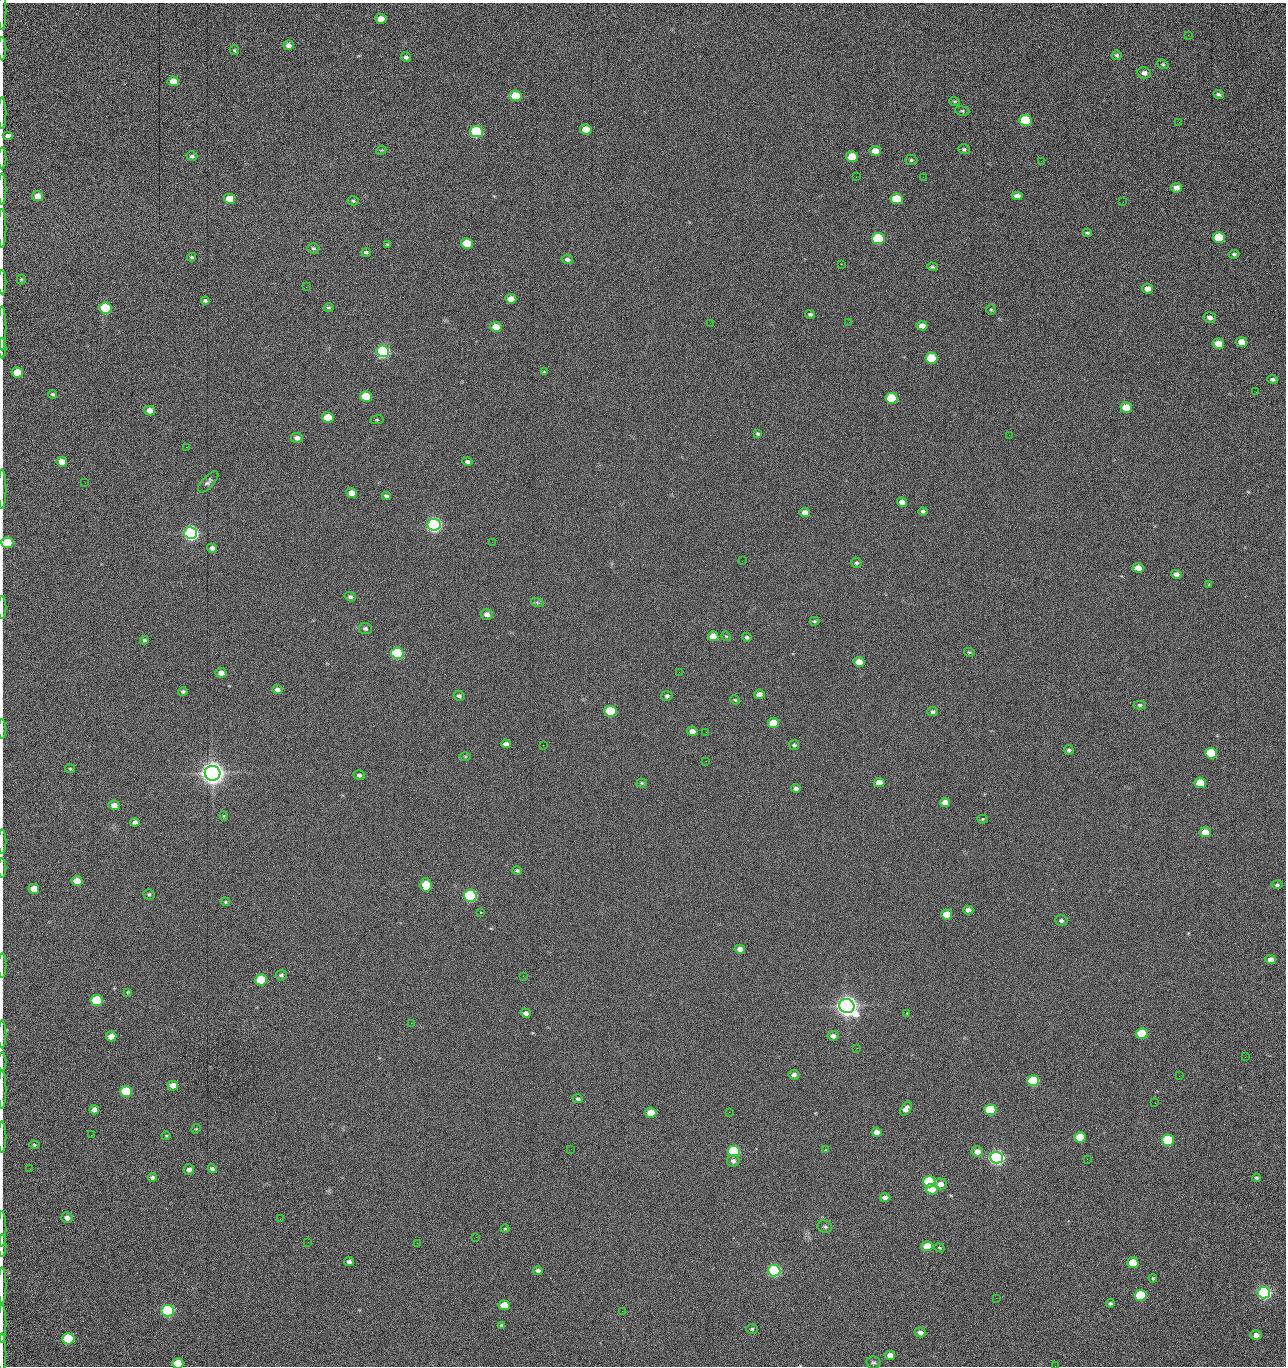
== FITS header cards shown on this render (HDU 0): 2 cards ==
NAXIS1  =                 1284 /fastest changing axis
NAXIS2  =                 1364 /next to fastest changing axis

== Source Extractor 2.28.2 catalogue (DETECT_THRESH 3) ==
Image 1284 x 1364 px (HDU 0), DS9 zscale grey, 1 PNG px = 1 image px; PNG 1288 x 1368 px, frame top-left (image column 1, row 1364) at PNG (2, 3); each listed source drawn as its Kron ellipse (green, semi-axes under 4 px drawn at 4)
Background 145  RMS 15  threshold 44.6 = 3 sigma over >= 5 px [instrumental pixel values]
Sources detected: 261; all 261 listed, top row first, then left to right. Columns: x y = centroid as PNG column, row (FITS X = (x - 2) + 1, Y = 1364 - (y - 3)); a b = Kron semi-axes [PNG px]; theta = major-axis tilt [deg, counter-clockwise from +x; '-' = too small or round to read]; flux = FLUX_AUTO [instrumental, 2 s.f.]
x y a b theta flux
2 12 18 2 90 2.7e+03
381 19 6 5 - 1.3e+04
1188 35 3 2 - 8.6e+02
288 45 5 5 - 5.0e+03
2 49 12 2 90 2.4e+03
234 50 5 4 - 1.3e+03
1116 55 5 4 - 1.7e+03
406 57 5 4 - 2.5e+03
1163 64 6 4 -22 1.3e+03
1144 73 7 5 -10 4.2e+03
173 81 5 5 - 1.4e+04
1218 94 5 4 - 2.0e+03
516 96 6 5 - 4.2e+04
955 101 5 3 - 1.3e+03
962 111 7 4 -8 1.5e+03
2 113 16 2 90 2.7e+03
1025 120 6 5 - 6.0e+04
1179 122 3 2 - 8.6e+02
586 129 6 5 - 1.4e+04
477 132 6 5 - 1.6e+05
8 136 5 4 - 4.6e+03
964 149 6 5 - 1.8e+03
381 150 5 4 - 1.1e+03
875 151 6 5 - 1.2e+04
192 156 5 5 - 2.4e+03
852 157 6 5 - 2.8e+04
2 158 11 2 90 1.9e+03
911 160 6 5 - 1.7e+03
1041 161 2 2 - 1.3e+03
856 177 2 2 - 1.6e+03
923 177 2 2 - 1.2e+04
1176 188 5 5 - 6.4e+03
2 189 15 2 90 2.5e+03
37 196 5 5 - 1.0e+04
1017 196 5 4 - 5.3e+03
230 199 5 5 - 1.9e+04
897 199 6 5 - 5.1e+04
353 201 6 4 -16 1.5e+03
1123 202 2 2 - 4.8e+02
2 228 19 2 90 3.7e+03
1087 233 4 3 - 1.4e+03
1219 237 6 5 - 4.2e+04
878 239 6 5 - 1.0e+05
467 243 6 5 - 4.0e+04
388 244 4 3 - 1.5e+03
313 248 6 5 - 1.8e+03
366 252 5 3 - 1.7e+03
1234 254 5 4 - 1.8e+03
192 257 4 3 - 1.3e+03
567 259 6 4 -11 2.9e+03
841 264 2 2 - 1.8e+04
932 267 5 4 - 1.6e+03
21 279 5 4 - 1.1e+03
2 282 12 2 90 2.1e+03
306 287 2 2 - 4.6e+02
1148 289 5 5 - 7.3e+03
511 299 5 4 - 9.1e+03
205 301 4 3 - 1.9e+03
105 308 6 5 - 9.9e+04
329 308 5 4 - 1.4e+03
991 310 5 5 - 1.3e+03
810 314 5 4 - 2.0e+03
1210 318 6 5 - 3.8e+03
849 322 2 2 - 5.5e+02
710 323 2 2 - 2.4e+03
922 326 5 4 - 7.5e+03
496 327 5 5 - 1.5e+04
2 328 22 2 90 3.9e+03
1241 342 5 5 - 1.1e+04
1218 344 6 5 - 1.6e+04
2 348 10 2 90 1.8e+03
383 351 6 6 - 3.0e+05
931 358 6 5 - 5.7e+04
17 372 5 5 - 2.5e+04
544 372 4 3 - 1.3e+03
1273 379 5 4 - 2.3e+03
1256 392 3 2 - 9.3e+02
53 394 4 4 - 1.5e+03
366 396 6 5 - 3.7e+04
892 398 6 5 - 6.0e+04
1126 407 6 5 - 1.9e+04
149 410 6 5 - 8.4e+03
328 417 6 5 - 2.9e+04
377 420 7 3 7 1.1e+03
758 434 4 4 - 1.4e+03
1009 435 2 2 - 2.3e+03
297 438 6 5 - 4.1e+03
186 447 2 2 - 1.9e+03
62 462 5 5 - 1.2e+04
467 462 5 4 - 2.2e+03
208 482 13 6 46 3.2e+03
85 483 2 2 - 6.6e+02
2 489 20 2 90 3.4e+03
351 493 5 5 - 9.8e+03
386 496 4 3 - 2.2e+03
902 502 5 4 - 5.6e+03
923 511 4 3 - 1.8e+03
805 512 5 4 - 8.5e+03
434 525 6 6 - 5.0e+05
191 533 6 6 - 5.4e+05
492 542 2 2 - 1.8e+03
7 543 6 5 - 4.1e+04
212 548 5 4 - 3.7e+03
742 561 2 2 - 4.7e+02
857 563 5 5 - 1.8e+03
1138 568 5 5 - 1.3e+04
1176 574 5 4 - 3.8e+03
1209 584 3 3 - 7.4e+02
350 597 6 4 -17 2.4e+03
537 602 7 4 -19 1.7e+03
2 608 11 2 90 2.0e+03
487 614 6 5 - 4.5e+03
814 621 5 3 - 1.4e+03
365 629 6 5 - 2.5e+03
713 636 5 5 - 1.0e+04
726 636 5 4 - 1.1e+03
747 637 5 4 - 1.8e+03
144 640 4 3 - 1.6e+03
969 652 5 4 - 1.1e+03
397 653 6 5 - 1.6e+05
859 662 5 5 - 1.4e+04
679 672 2 2 - 1.4e+03
221 673 5 4 - 7.1e+03
277 689 5 4 - 4.0e+03
183 691 5 4 - 1.7e+03
759 694 5 4 - 5.9e+03
459 696 6 5 - 2.5e+03
667 696 5 5 - 2.4e+03
735 700 5 4 - 1.1e+03
1140 705 6 4 0 1.7e+03
610 711 6 5 - 7.9e+04
933 712 5 4 - 2.6e+03
773 723 6 5 - 2.7e+04
2 729 9 2 90 1.5e+03
692 731 5 4 - 7.2e+03
706 732 2 2 - 4.5e+02
506 744 5 4 - 4.3e+03
543 745 2 2 - 2.0e+03
794 745 5 5 - 1.6e+03
1069 750 5 4 - 2.0e+03
1211 753 6 5 - 7.6e+04
465 756 6 4 0 1.1e+03
706 761 3 2 - 1.5e+03
70 769 5 4 - 1.2e+03
213 773 8 7 - 1.9e+06
359 775 5 4 - 2.6e+03
642 783 5 4 - 1.4e+03
879 783 5 4 - 1.0e+04
1200 783 6 5 - 2.5e+04
796 788 4 4 - 3.0e+03
945 802 5 4 - 7.7e+03
114 805 5 5 - 7.0e+03
224 816 5 3 - 8.9e+02
982 819 5 4 - 1.1e+03
135 822 5 4 - 3.9e+03
1205 832 5 5 - 1.5e+04
2 842 12 2 90 2.0e+03
2 868 10 2 90 1.5e+03
517 871 5 4 - 1.9e+03
77 881 5 5 - 1.2e+04
426 885 7 5 -86 2.7e+04
1277 885 5 4 - 2.1e+03
34 889 5 5 - 1.6e+04
149 894 5 5 - 1.8e+03
470 896 6 5 - 2.4e+05
225 902 5 4 - 1.2e+03
968 910 5 4 - 5.6e+03
481 912 3 2 - 8.3e+02
947 914 5 5 - 1.9e+04
1061 921 6 5 - 2.1e+03
740 949 5 4 - 6.1e+03
1271 960 5 4 - 7.2e+03
2 966 12 2 90 2.1e+03
281 975 5 5 - 2.1e+03
523 976 3 2 - 1.5e+03
261 980 6 5 - 5.9e+04
128 992 4 3 - 9.5e+02
97 1001 6 5 - 7.6e+04
847 1006 8 7 - 1.5e+06
526 1013 5 4 - 4.1e+03
907 1013 3 2 - 2.2e+03
411 1023 2 2 - 3.7e+03
1142 1033 6 5 - 4.8e+04
2 1034 14 2 90 2.4e+03
111 1036 5 5 - 1.0e+04
833 1036 5 4 - 3.7e+03
857 1048 3 2 - 9.8e+02
1245 1057 3 2 - 1.2e+03
2 1062 9 2 90 1.5e+03
794 1075 5 5 - 3.3e+03
1179 1076 2 2 - 1.8e+03
1033 1081 6 5 - 8.8e+04
173 1086 5 4 - 1.1e+04
2 1089 19 2 90 3.5e+03
126 1091 6 5 - 6.4e+04
578 1099 5 4 - 2.0e+03
1155 1103 2 2 - 6.0e+02
906 1109 7 5 55 4.8e+03
94 1110 5 4 - 5.2e+03
990 1110 6 5 - 7.2e+04
729 1112 3 2 - 7.2e+02
651 1113 5 5 - 2.0e+04
196 1129 5 4 - 1.0e+03
877 1132 5 4 - 6.8e+03
91 1135 2 2 - 1.6e+03
166 1136 4 4 - 9.4e+02
2 1137 15 2 90 2.7e+03
1080 1137 5 5 - 3.2e+04
1168 1140 6 5 - 9.9e+04
34 1145 5 4 - 1.4e+03
571 1149 2 2 - 6.4e+02
826 1150 4 4 - 9.3e+02
734 1151 6 5 - 1.4e+05
977 1152 6 5 - 7.7e+03
996 1157 6 6 - 6.3e+05
1087 1159 2 2 - 1.4e+03
733 1161 6 6 - 3.1e+03
30 1169 2 2 - 1.5e+03
189 1169 5 5 - 4.5e+03
212 1169 4 3 - 2.4e+03
152 1178 4 4 - 3.2e+03
1257 1178 4 4 - 1.5e+03
929 1182 6 5 - 1.5e+05
941 1184 6 5 - 7.0e+03
932 1189 6 5 - 1.7e+04
885 1197 5 4 - 4.4e+03
67 1218 6 5 - 4.6e+03
280 1219 2 2 - 1.5e+03
825 1227 7 6 - 2.2e+03
2 1229 18 2 90 2.8e+03
505 1229 4 4 - 9.9e+02
476 1237 2 2 - 4.7e+03
308 1242 2 2 - 1.1e+03
417 1243 2 2 - 3.6e+03
2 1246 11 2 90 1.9e+03
927 1246 6 5 - 1.9e+04
939 1248 5 4 - 1.3e+03
349 1261 5 4 - 2.8e+03
1133 1263 6 5 - 2.6e+04
538 1271 4 4 - 3.1e+03
774 1271 6 5 - 3.1e+05
1153 1278 4 3 - 1.0e+03
2 1285 18 2 90 3.5e+03
1264 1293 6 6 - 3.6e+05
1141 1295 6 5 - 7.9e+04
996 1298 2 2 - 1.8e+03
1110 1303 4 3 - 1.7e+03
504 1305 6 5 - 1.8e+04
168 1311 6 5 - 2.4e+05
622 1311 2 2 - 5.0e+02
2 1324 19 2 90 3.4e+03
501 1325 4 4 - 1.1e+03
752 1329 6 5 - 1.5e+03
920 1332 5 4 - 3.8e+03
1256 1335 5 4 - 5.3e+03
68 1339 6 5 - 9.2e+04
2 1354 21 2 90 3.3e+03
890 1355 5 4 - 6.7e+03
873 1362 7 6 - 2.0e+03
178 1363 6 5 - 2.9e+04
1055 1366 2 2 - 1.4e+03
At the frame edge (FLAGS 8, measured only in part): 28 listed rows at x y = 2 12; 2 49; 2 113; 2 158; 2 189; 2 228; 2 282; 2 328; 2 348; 17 372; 2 489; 7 543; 2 608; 2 729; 2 842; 2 868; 2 966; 2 1034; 2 1062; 2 1089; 2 1137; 2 1229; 2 1246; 2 1285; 2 1324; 2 1354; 178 1363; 1055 1366

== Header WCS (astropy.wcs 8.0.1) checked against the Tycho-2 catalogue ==
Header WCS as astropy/WCSLIB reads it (CRVAL/CRPIX/CD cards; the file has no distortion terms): RA---TAN/DEC--TAN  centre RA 15:41:40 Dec +51:59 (235.42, +51.98 deg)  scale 1.26 arcsec/px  FOV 26.9' x 28.5'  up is +92 deg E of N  parity flipped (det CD > 0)
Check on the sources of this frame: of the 60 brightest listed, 11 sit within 2.0 arcsec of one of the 11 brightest Tycho-2 stars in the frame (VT <= 12.29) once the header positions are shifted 0.58 arcsec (0.56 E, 0.16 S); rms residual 0.97 arcsec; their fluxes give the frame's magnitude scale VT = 25.23 - 2.5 log10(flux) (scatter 0.20 mag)
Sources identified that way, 11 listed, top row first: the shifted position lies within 2.0 arcsec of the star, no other Tycho-2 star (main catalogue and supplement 1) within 4.0 arcsec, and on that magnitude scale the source's flux lands within +1.5 / -3 mag of the star's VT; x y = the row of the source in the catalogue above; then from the Tycho-2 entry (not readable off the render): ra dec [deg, ICRS J2000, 3 dp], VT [Tycho-2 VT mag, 2 dp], TYC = Tycho-2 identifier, HIP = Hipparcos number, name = IAU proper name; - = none
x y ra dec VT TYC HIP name
383 351 235.614 +52.064 11.61 3489-1132-1 - -
434 525 235.514 +52.049 11.19 3489-1407-1 - -
191 533 235.515 +52.133 11.12 3489-1380-1 - -
213 773 235.378 +52.130 9.31 3489-1322-1 76850 -
470 896 235.303 +52.042 11.52 3489-958-1 - -
847 1006 235.232 +51.912 9.59 3489-824-1 - -
996 1157 235.143 +51.862 10.97 3489-1016-1 - -
929 1182 235.131 +51.886 12.29 3489-908-1 - -
774 1271 235.084 +51.941 11.45 3489-1346-1 - -
1264 1293 235.062 +51.771 11.53 3489-1453-1 - -
168 1311 235.075 +52.152 11.74 3489-912-1 - -